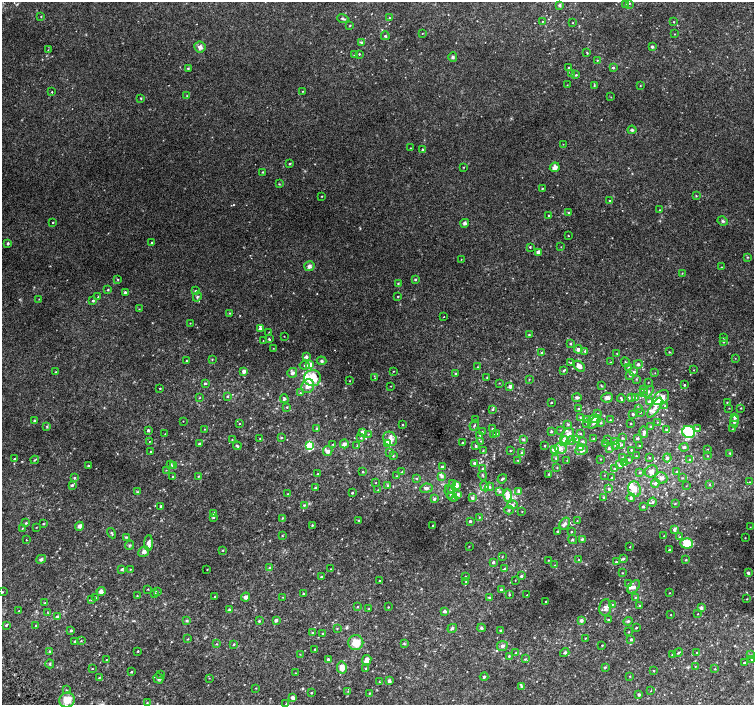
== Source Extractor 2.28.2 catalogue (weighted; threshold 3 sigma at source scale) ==
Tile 7 of 4 x 4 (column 3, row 2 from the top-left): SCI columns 3037-4539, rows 2987-4392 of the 6077 x 6036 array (HDU 1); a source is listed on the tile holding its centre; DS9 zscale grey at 2 x 2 block average (1 PNG px = mean of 2 x 2 image px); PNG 756 x 707 px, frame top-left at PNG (2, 2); each listed source drawn as its Kron ellipse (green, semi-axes under 4 px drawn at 4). Shown black and unused: <1% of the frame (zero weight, under 2 of 3 exposures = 2% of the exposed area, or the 3 px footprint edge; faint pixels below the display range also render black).
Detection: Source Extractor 2.28.2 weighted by HDU 2 'WHT'; one run over the whole footprint, this tile lists its part. Background 0.0287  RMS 0.011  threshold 0.0491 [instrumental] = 3 sigma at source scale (4.5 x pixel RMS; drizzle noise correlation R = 1.50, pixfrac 1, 0.0396/0.0396 arcsec/px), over >= 5 px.
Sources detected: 535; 1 too faint to see at this stretch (2 x 2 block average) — neither listed nor drawn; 29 inside a brighter listed object's ellipse — not listed separately; of the other 505, all 500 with FLUX_AUTO >= 0.755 (the completeness limit of this list) listed and drawn (5 fainter detections not listed), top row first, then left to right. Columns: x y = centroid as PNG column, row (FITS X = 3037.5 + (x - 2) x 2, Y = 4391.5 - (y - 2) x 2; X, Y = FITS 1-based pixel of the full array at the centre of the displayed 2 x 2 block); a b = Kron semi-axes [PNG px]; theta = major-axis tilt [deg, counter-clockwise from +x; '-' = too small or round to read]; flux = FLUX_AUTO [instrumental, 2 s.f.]
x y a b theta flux
629 3 2 2 - 1.3
625 4 2 2 - 0.99
559 5 4 3 - 4
41 16 3 2 - 1.1
343 18 5 3 - 5
390 18 2 2 - 1.3
542 22 2 2 - 1.2
674 22 2 2 - 1.2
573 23 2 2 - 1.1
350 25 3 2 - 1.5
422 33 2 2 - 0.89
675 34 2 2 - 1.1
385 36 4 3 - 3.5
361 42 4 3 - 3.3
200 47 6 5 - 11
652 47 2 2 - 5
48 50 3 2 - 1.1
587 53 4 2 - 1.6
359 54 3 2 - 1.7
354 55 2 2 - 1.2
453 57 4 4 - 4.1
597 60 2 2 - 1.2
188 68 3 2 - 2.1
569 68 3 3 - 2.5
613 68 3 2 - 4.5
571 73 2 2 - 0.93
576 75 2 2 - 2.6
567 85 2 2 - 0.98
594 86 3 3 - 1.9
640 86 2 2 - 1.4
302 91 3 2 - 1.5
52 92 2 2 - 1.3
187 96 3 3 - 1.8
611 97 2 2 - 0.86
141 98 3 2 - 1.5
632 130 4 4 - 3.5
563 144 2 2 - 0.82
410 148 2 2 - 0.85
423 150 4 3 - 3.9
290 164 4 3 - 2.3
463 167 3 2 - 1.3
555 167 5 4 - 13
263 172 3 2 - 1.5
279 184 3 3 - 1.8
542 189 2 2 - 1.6
322 196 2 2 - 1.5
696 196 3 2 - 1.4
610 201 3 2 - 3.3
660 210 2 2 - 1.1
568 213 3 2 - 1.8
549 216 3 2 - 2.1
723 221 5 3 - 3.5
53 222 2 2 - 1.8
465 223 4 4 - 6.3
568 236 2 2 - 1.3
152 242 2 2 - 2.3
8 243 2 2 - 6
530 247 2 2 - 2.2
561 247 2 2 - 0.9
538 252 4 4 - 9
747 257 3 2 - 1.4
461 259 2 2 - 0.81
309 266 5 4 - 8.3
722 267 3 2 - 1.1
682 273 2 2 - 1.1
415 279 3 2 - 3.8
118 280 3 2 - 1.7
398 284 3 3 - 1.9
108 290 3 2 - 2.7
195 291 3 3 - 2.2
125 292 4 3 - 3
398 296 2 2 - 1.9
98 297 3 2 - 1.7
197 297 5 4 - 3.7
39 299 2 2 - 0.97
93 300 3 3 - 3
139 309 2 2 - 0.91
230 313 3 2 - 1.8
443 317 2 2 - 1.2
190 323 2 2 - 1
260 329 4 3 - 8.3
269 332 2 2 - 0.98
529 335 2 2 - 2.1
284 336 2 2 - 0.98
724 338 3 2 - 1.1
269 339 4 2 - 2.3
263 341 2 2 - 1
723 342 3 3 - 2.7
570 344 3 2 - 3.8
273 348 2 2 - 0.85
578 349 4 4 - 8.5
585 351 4 3 - 4.3
669 352 3 2 - 1.6
541 353 3 3 - 2.2
617 354 2 2 - 0.84
306 357 3 3 - 9
735 358 2 2 - 0.88
212 359 3 2 - 1.5
186 361 2 2 - 1.4
322 361 5 4 - 5.4
611 362 2 2 - 1.2
625 362 5 2 - 2.4
571 363 3 3 - 2.4
309 364 3 3 - 23
638 364 4 4 - 4.6
304 365 5 3 - 3.8
579 366 6 4 -41 14
477 367 2 2 - 1.1
629 367 3 2 - 1.6
564 370 4 2 - 2.5
694 370 2 2 - 1.1
244 371 3 3 - 8.4
393 371 2 2 - 0.94
55 372 2 2 - 1.2
634 372 4 4 - 4.6
292 373 5 4 - 6.8
455 373 2 2 - 2.2
655 373 2 2 - 0.8
630 376 3 3 - 2.5
487 377 3 2 - 1.3
312 378 8 8 - 53
375 378 2 2 - 1.1
529 379 2 2 - 1.1
636 379 3 2 - 1.5
350 381 2 2 - 0.9
648 382 2 2 - 0.82
205 383 2 2 - 3.8
499 383 2 2 - 1
601 385 4 2 - 1.7
684 385 2 2 - 2.8
308 386 7 6 - 24
391 386 2 2 - 0.89
510 386 2 2 - 14
160 388 2 2 - 1.6
643 389 3 3 - 3.4
648 392 7 3 48 4.6
300 393 2 2 - 1.5
643 393 2 2 - 1.4
227 396 3 3 - 2.8
200 397 3 2 - 1.2
577 397 5 3 - 4.7
632 397 3 3 - 4
607 398 6 5 - 8.4
621 398 4 2 - 2.4
636 398 4 3 - 4.1
661 398 9 6 38 40
284 399 4 3 - 3.5
649 401 4 3 - 5.7
551 402 2 2 - 1.6
727 403 3 2 - 1.3
665 406 2 2 - 1.2
287 407 3 2 - 2.1
638 408 3 3 - 2
655 408 11 4 56 13
729 408 2 2 - 1
741 408 2 2 - 1.6
492 409 3 3 - 2.8
579 409 2 2 - 2.6
640 412 2 2 - 1.8
597 414 3 3 - 4
633 414 2 2 - 4.6
580 417 3 2 - 1.3
735 417 3 3 - 7.8
475 419 2 2 - 1.6
595 419 6 3 0 27
587 420 3 3 - 2.7
610 420 2 2 - 1.5
34 421 4 3 - 3.1
183 421 2 2 - 0.92
734 421 6 4 86 6.6
657 422 2 2 - 0.78
587 423 3 3 - 2.7
594 423 7 4 46 6.8
601 423 3 3 - 1.9
630 423 2 2 - 2
239 424 2 2 - 1.3
568 424 4 3 - 2.7
403 425 2 2 - 1.9
474 425 5 2 - 2.4
651 426 3 3 - 2.3
47 427 3 3 - 2
205 429 3 2 - 1
317 429 3 2 - 1.9
493 429 2 2 - 2.3
666 429 3 3 - 2.7
697 429 3 3 - 5.2
732 429 2 2 - 1
148 430 2 2 - 5.1
560 430 3 2 - 1.1
551 431 3 2 - 3.3
362 432 3 2 - 16
482 432 3 2 - 1.3
644 432 6 4 -86 5.5
689 432 6 6 - 120
165 434 3 2 - 0.84
368 434 3 2 - 1.4
497 434 3 2 - 1.3
580 434 3 2 - 1.9
480 435 3 2 - 1.3
493 435 2 2 - 2
567 436 8 6 57 13
281 437 3 3 - 1.8
260 438 2 2 - 1.1
361 438 3 2 - 2
622 438 3 3 - 2
637 438 3 2 - 3
232 439 2 2 - 0.95
390 439 7 6 - 15
523 439 3 3 - 4.3
593 439 2 2 - 1.3
571 440 5 3 - 3
577 440 3 3 - 2.6
607 440 2 2 - 1.9
149 441 2 2 - 0.89
481 441 3 2 - 1.1
564 441 5 3 - 37
582 441 4 3 - 2.5
462 442 2 2 - 1.8
615 442 3 3 - 12
388 443 3 3 - 50
606 443 3 3 - 2.6
199 444 3 2 - 2.6
333 444 2 2 - 1.4
344 444 4 4 - 8.4
616 445 3 3 - 2
620 445 4 3 - 2.8
237 446 4 2 - 3.3
309 446 3 3 - 180
357 446 3 2 - 1.5
476 446 3 2 - 3.1
545 446 2 2 - 2.2
640 446 2 2 - 2.3
580 447 3 3 - 16
684 447 4 4 - 4.4
560 448 6 5 - 12
609 448 3 3 - 3.6
708 449 3 2 - 0.94
554 450 4 4 - 28
581 450 6 4 12 10
631 450 2 2 - 1.8
328 451 5 4 - 11
483 451 3 2 - 1.5
510 451 2 2 - 1.5
151 452 2 2 - 3.7
390 452 3 3 - 2
522 453 3 3 - 4.6
730 453 4 3 - 2.6
393 456 3 2 - 1.6
636 456 2 2 - 1.4
707 456 2 2 - 0.92
622 457 3 3 - 2
556 458 3 3 - 2.6
649 458 3 2 - 1.4
667 458 4 4 - 6
15 459 2 2 - 4.7
601 459 2 2 - 1.4
629 459 3 2 - 2.1
35 460 4 2 - 2.5
518 460 3 2 - 1.3
567 460 3 2 - 1.1
690 460 3 3 - 4
624 462 3 2 - 1.9
475 463 4 3 - 3.2
170 464 3 3 - 3.3
88 465 2 2 - 2
173 465 3 2 - 7
620 465 2 2 - 13
442 467 2 2 - 13
557 468 3 2 - 1.5
614 468 3 2 - 1.9
483 469 2 2 - 3.6
166 470 2 2 - 0.92
652 471 7 6 - 10
363 472 2 2 - 1.9
402 472 3 2 - 1.8
640 472 3 3 - 3.2
676 472 4 3 - 2.8
318 474 3 3 - 2.6
549 474 3 3 - 1.8
604 475 2 2 - 0.81
173 476 3 2 - 2.3
198 476 3 2 - 1.9
396 476 2 2 - 1
442 476 3 3 - 5.1
483 476 5 2 - 2
74 478 4 3 - 2.6
416 478 3 2 - 1.8
611 478 3 2 - 2.3
661 478 6 5 - 8
682 478 3 2 - 1.4
502 479 5 2 - 4.1
749 482 3 3 - 2.2
376 483 2 2 - 1
453 483 3 3 - 9.3
655 483 4 4 - 5.1
710 484 3 3 - 2.5
72 485 3 3 - 4.2
456 485 3 3 - 22
388 486 3 3 - 2.9
485 486 5 2 - 3.2
686 486 2 2 - 0.84
489 487 4 4 - 5
316 488 4 3 - 2.9
426 488 6 4 10 6.5
451 489 3 3 - 3.1
609 489 3 3 - 4.4
634 489 8 6 -75 19
378 490 2 2 - 0.99
500 491 4 3 - 2.7
137 492 3 3 - 2.2
449 492 7 3 -75 4.3
519 492 4 3 - 14
352 493 3 2 - 2.1
287 494 2 2 - 1.7
458 494 3 3 - 6.5
508 495 6 4 89 33
452 497 5 4 - 5.2
604 497 3 2 - 2.2
472 498 3 3 - 6.7
631 498 4 4 - 5.3
434 499 4 3 - 4.5
652 502 4 3 - 3.2
675 504 3 2 - 1.1
304 505 4 3 - 2.5
512 505 5 4 - 5.8
161 506 3 3 - 3
643 506 2 2 - 3.7
509 510 5 3 - 2.6
522 511 2 2 - 1.2
214 513 2 2 - 16
213 517 4 3 - 2.6
479 517 3 2 - 1.8
282 518 3 3 - 1.9
359 520 2 2 - 1.7
470 521 2 2 - 4.3
577 521 3 2 - 1.3
26 523 3 3 - 2.4
565 523 6 5 - 7.4
43 524 2 2 - 1.8
312 525 3 2 - 1.7
79 526 4 3 - 8.6
433 526 2 2 - 4.2
36 527 2 2 - 0.98
750 527 2 2 - 0.76
22 528 2 2 - 1.2
674 529 3 3 - 12
557 531 3 3 - 2.2
571 532 3 2 - 1.7
111 533 5 2 - 2.9
282 536 3 2 - 1.8
664 536 2 2 - 1.3
126 537 4 2 - 2.2
680 537 3 3 - 2.5
745 538 2 2 - 0.91
573 539 5 3 - 2.6
582 539 3 3 - 2.8
26 540 2 2 - 3.5
149 543 8 4 89 9.4
687 543 6 5 - 54
130 545 5 3 - 2.4
469 546 2 2 - 0.82
630 547 2 2 - 1
222 550 3 2 - 1.5
670 550 3 2 - 5
144 552 6 5 - 8
502 557 3 2 - 1
41 559 5 4 - 5.6
623 559 4 3 - 4.3
548 560 2 2 - 1.1
579 560 3 2 - 2.6
686 560 3 3 - 2.4
493 562 3 3 - 4.7
616 562 3 2 - 3.6
555 565 3 2 - 0.99
270 568 4 3 - 5
122 569 4 3 - 3.1
130 569 2 2 - 1.1
207 569 2 2 - 1.2
331 569 2 2 - 0.91
504 569 3 2 - 3.5
622 573 3 2 - 1.5
748 573 2 2 - 6.1
465 576 2 2 - 1.1
521 576 3 2 - 4.6
321 577 2 2 - 2.2
515 580 2 2 - 0.81
379 581 2 2 - 1.3
466 582 2 2 - 1.1
629 584 3 3 - 2.3
634 587 7 5 47 10
148 589 2 2 - 1.4
501 590 2 2 - 5.3
101 591 4 4 - 11
2 592 2 2 - 1.7
158 592 3 2 - 1.8
155 593 3 2 - 1.7
303 593 3 2 - 1.6
669 593 2 2 - 1.1
509 594 3 3 - 2
527 595 2 2 - 0.86
137 596 2 2 - 1.1
95 597 3 2 - 1.1
215 597 2 2 - 1.6
246 597 5 4 - 8.2
283 597 2 2 - 0.88
489 597 3 2 - 2.4
635 598 2 2 - 1.3
747 599 2 2 - 1.3
91 600 3 2 - 1.7
546 602 3 2 - 1.2
45 603 2 2 - 2.5
612 604 3 2 - 1.7
639 605 3 2 - 1.4
357 607 2 2 - 2.1
388 607 2 2 - 1.3
605 607 8 6 82 11
369 608 3 2 - 1.1
701 608 4 4 - 4.4
229 610 3 3 - 2.6
19 611 2 2 - 0.95
445 611 2 2 - 9.6
47 612 3 2 - 1.5
698 614 3 2 - 1.2
671 615 2 2 - 0.93
57 617 2 2 - 10
608 619 3 2 - 1.4
276 620 3 3 - 4.5
581 620 2 2 - 16
187 621 4 3 - 3.2
259 621 2 2 - 2.4
628 621 5 4 - 3.5
6 625 3 2 - 2.5
36 626 4 3 - 2.5
337 628 3 2 - 1.6
452 628 5 3 - 6.4
481 628 4 3 - 4.3
636 628 2 2 - 1.9
71 631 3 2 - 2.9
501 631 4 3 - 2.4
312 632 3 3 - 2.3
629 632 2 2 - 1.7
322 634 3 2 - 1.4
585 638 3 2 - 1.5
188 639 3 2 - 1.6
631 639 3 3 - 3.4
75 641 2 2 - 3.2
81 641 2 2 - 1.3
356 643 7 7 - 33
216 644 3 2 - 1
234 644 3 2 - 2.9
404 644 3 3 - 1.9
602 645 2 2 - 1.6
502 646 5 5 - 6.3
315 649 2 2 - 1.7
49 651 4 3 - 2.5
138 651 2 2 - 1.9
697 652 2 2 - 2.2
516 653 4 2 - 1.8
565 653 5 3 - 3.4
678 653 4 2 - 2.3
300 654 2 2 - 1
672 655 2 2 - 1.9
751 655 3 2 - 1.4
509 656 4 3 - 2.1
106 659 2 2 - 0.85
328 659 3 3 - 3.4
525 659 4 3 - 2.1
367 660 5 4 - 11
751 660 3 2 - 1.3
744 663 2 2 - 2.7
50 664 4 2 - 2.6
695 666 3 2 - 0.81
342 667 6 5 - 21
605 667 4 2 - 2
366 668 3 2 - 2.5
92 669 2 2 - 1.3
715 669 2 2 - 1.4
654 671 3 2 - 1.5
131 672 2 2 - 2.2
295 673 2 2 - 1.1
161 674 2 2 - 1.8
630 676 2 2 - 1.3
484 677 4 3 - 3.3
99 678 3 2 - 1.8
158 678 5 5 - 4.8
209 678 2 2 - 0.84
389 681 4 3 - 4.7
379 682 3 2 - 1.5
521 686 3 3 - 2.7
256 688 2 2 - 1.2
66 690 3 2 - 1.7
348 691 3 2 - 1.1
651 691 2 2 - 0.8
311 693 2 2 - 1.9
369 693 3 2 - 2.3
639 694 2 2 - 6.7
292 697 4 3 - 8.1
67 700 8 7 - 35
147 703 3 2 - 1.4
286 704 2 2 - 1.1
Diffuse or blended objects may show on this block-average render without a row.